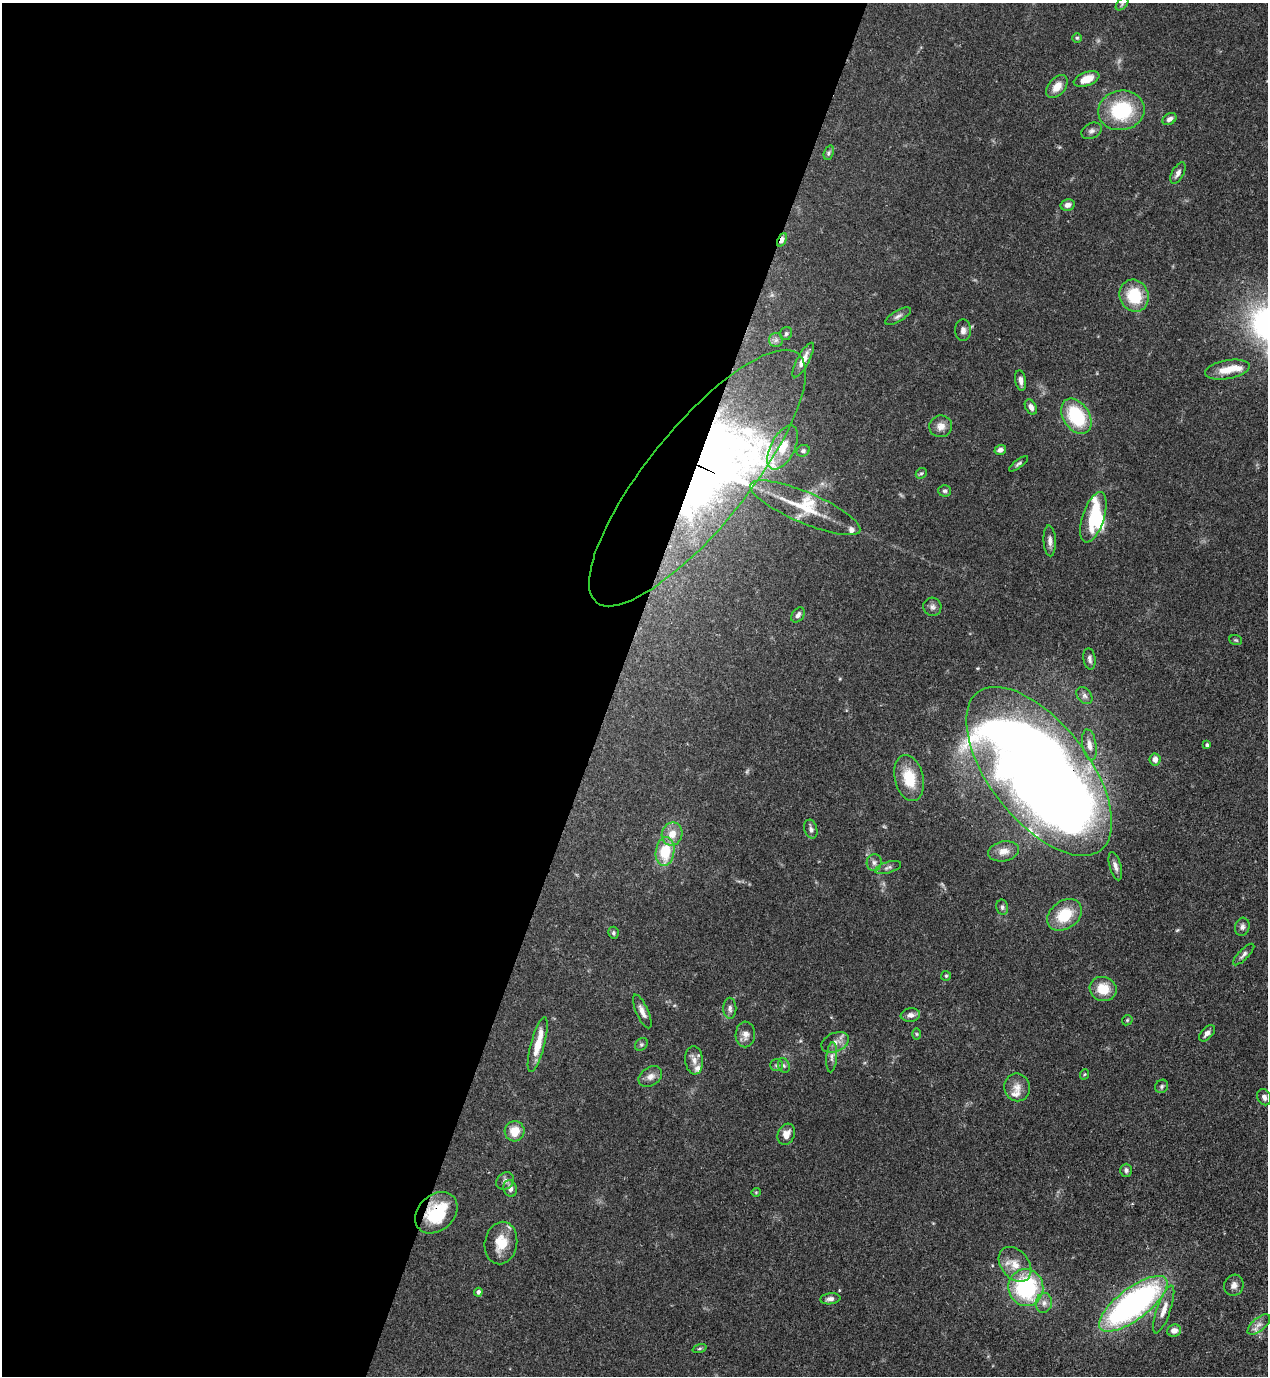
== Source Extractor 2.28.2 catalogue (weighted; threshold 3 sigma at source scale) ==
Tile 5 of 4 x 4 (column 1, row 2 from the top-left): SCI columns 353-1618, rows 2791-4164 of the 5638 x 5579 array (HDU 1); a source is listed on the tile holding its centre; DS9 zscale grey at full resolution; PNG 1270 x 1378 px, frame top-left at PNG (2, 3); each listed source drawn as its Kron ellipse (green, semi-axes under 4 px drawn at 4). Shown black and unused: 48% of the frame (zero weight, under 3 of 4 exposures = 7% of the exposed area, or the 3 px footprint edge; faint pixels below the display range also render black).
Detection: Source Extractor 2.28.2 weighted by HDU 2 'WHT'; one run over the whole footprint, this tile lists its part. Background 0.0662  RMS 0.0035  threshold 0.0158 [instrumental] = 3 sigma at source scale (4.5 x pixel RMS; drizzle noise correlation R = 1.50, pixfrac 1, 0.05/0.05 arcsec/px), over >= 5 px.
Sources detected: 106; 2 too faint to see at this stretch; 4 inside a brighter object's white glare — neither listed nor drawn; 6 inside a brighter listed object's ellipse — not listed separately; the other 94 listed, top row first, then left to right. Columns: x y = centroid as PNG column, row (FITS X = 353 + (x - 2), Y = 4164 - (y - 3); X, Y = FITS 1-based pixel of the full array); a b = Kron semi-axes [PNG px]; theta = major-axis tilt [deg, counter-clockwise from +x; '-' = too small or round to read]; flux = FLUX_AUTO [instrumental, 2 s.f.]
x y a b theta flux
1122 4 8 4 46 0.72
1077 38 5 4 - 0.44
1087 79 13 7 20 5.2
1057 87 13 8 50 3.8
1121 110 23 19 10 23
1169 119 7 5 32 1.4
1091 131 11 7 28 1.3
829 153 7 4 71 0.71
1178 173 12 6 61 1.5
1068 205 7 5 13 1.7
782 240 7 4 65 2.1
1134 296 16 14 -66 13
898 316 14 5 30 1.3
963 330 11 8 90 1.6
786 333 7 6 - 0.72
776 340 7 7 - 1.1
803 360 19 6 61 3.8
1227 370 23 9 10 5.3
1021 380 10 5 -81 1.6
1031 407 8 5 -59 1.8
1076 416 19 13 -57 20
941 426 11 11 - 2.7
783 447 24 12 63 6.9
1000 450 6 5 - 1.3
803 451 7 5 27 0.73
1019 464 11 4 38 0.76
921 473 6 5 - 0.51
697 478 160 50 51 230
945 491 6 6 - 0.73
805 508 59 15 -23 12
1093 517 26 11 72 17
1050 541 15 6 -87 1.8
932 607 9 9 - 1.4
798 615 8 5 54 1.1
1236 640 6 5 - 0.5
1089 659 11 6 -81 1.4
1084 696 9 6 -51 1.2
1089 745 16 7 -81 2.5
1207 745 3 3 - 0.7
1155 759 6 5 - 2
1039 771 100 49 -52 610
909 778 23 14 -76 11
811 829 9 6 -75 1.1
672 834 12 10 70 4.3
1004 851 16 10 10 3.1
665 852 14 9 83 13
874 862 8 7 - 1.4
1115 866 14 5 -74 1.7
888 867 13 5 17 1.2
1002 907 7 6 - 0.85
1065 915 19 14 37 12
1242 927 9 7 73 1.2
613 933 6 5 - 0.6
1244 954 14 5 45 1.2
946 976 5 5 - 0.48
1103 989 13 12 - 7.3
730 1008 10 6 -89 1.4
642 1011 18 6 -66 2.2
910 1015 9 6 7 1.8
1127 1020 6 4 47 0.47
1207 1033 10 5 47 1.5
745 1034 13 10 89 2.3
916 1034 5 3 - 0.38
835 1042 14 9 23 2.9
641 1044 7 5 45 0.58
538 1045 28 7 75 6.9
832 1057 15 5 85 1.6
694 1060 14 9 -84 2.5
777 1065 6 5 - 0.7
784 1065 7 5 -68 0.8
1085 1074 5 3 - 0.36
650 1077 13 9 34 2.2
1162 1086 7 6 - 0.67
1017 1087 14 13 - 3.3
1264 1097 8 6 -67 1.4
515 1131 10 10 - 5.4
786 1134 11 8 69 2.7
1126 1170 6 5 - 1
505 1181 10 7 44 1.3
510 1188 9 6 -76 1.8
756 1192 4 4 - 0.36
436 1213 24 18 43 17
501 1243 21 16 80 7.5
1015 1264 19 14 -50 5.4
1234 1285 11 9 64 1.9
1026 1287 18 17 - 35
478 1292 4 4 - 1.1
830 1299 10 5 6 1.4
1044 1303 10 8 78 1.8
1133 1304 41 15 37 100
1164 1309 25 7 71 3.6
1259 1325 14 6 40 2
1174 1330 7 6 - 2.2
699 1349 7 3 19 0.52
Overlapping masked pixels (flux is a lower limit): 4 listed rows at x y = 782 240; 697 478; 1039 771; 436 1213